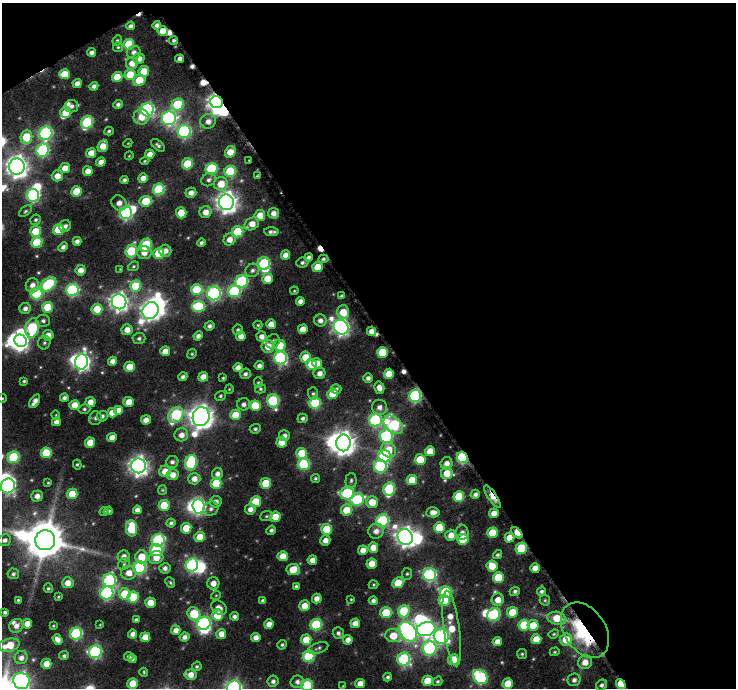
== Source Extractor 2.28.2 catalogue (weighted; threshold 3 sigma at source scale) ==
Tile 2 of 2 x 2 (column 2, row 1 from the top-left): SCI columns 749-1482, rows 737-1422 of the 1496 x 1477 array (HDU 1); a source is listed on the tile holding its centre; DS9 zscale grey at full resolution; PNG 738 x 690 px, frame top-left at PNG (2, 3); each listed source drawn as its Kron ellipse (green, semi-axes under 4 px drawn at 4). Shown black and unused: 48% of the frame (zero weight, under 8 of 16 exposures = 3% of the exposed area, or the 3 px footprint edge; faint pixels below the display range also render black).
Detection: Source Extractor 2.28.2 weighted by HDU 2 'WHT'; one run over the whole footprint, this tile lists its part. Background 0.115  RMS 0.019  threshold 0.0795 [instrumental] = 3 sigma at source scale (4.09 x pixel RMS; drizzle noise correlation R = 1.36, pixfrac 0.8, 0.0396/0.0396 arcsec/px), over >= 5 px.
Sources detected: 429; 1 too faint to see at this stretch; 20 inside a brighter object's white glare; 7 cosmic-ray / hot-pixel residue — neither listed nor drawn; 5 inside a brighter listed object's ellipse — not listed separately; the other 396 listed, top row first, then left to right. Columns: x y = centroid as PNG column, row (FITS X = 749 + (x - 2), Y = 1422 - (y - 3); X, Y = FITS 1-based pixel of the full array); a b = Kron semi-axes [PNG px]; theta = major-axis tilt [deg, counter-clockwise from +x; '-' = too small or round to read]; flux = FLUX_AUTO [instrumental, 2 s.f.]
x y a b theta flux
157 25 4 4 - 7.9
131 26 4 3 - 6.5
163 31 5 5 - 28
117 40 5 4 - 2.8
174 40 4 4 - 4
129 44 5 5 - 80
118 47 5 5 - 2.9
92 52 4 4 - 7.3
134 52 7 6 - 8.4
139 58 5 5 - 15
180 59 4 4 - 8.6
132 63 6 6 - 19
144 71 5 5 - 36
64 74 5 5 - 38
130 75 5 5 - 49
117 77 5 5 - 40
139 80 6 5 - 58
77 83 4 4 - 13
94 86 4 4 - 7.5
217 102 6 6 - 860
118 104 5 4 - 5.4
178 105 6 6 - 110
71 106 7 6 - 6.9
148 110 6 6 - 360
66 112 5 5 - 34
141 117 8 7 - 28
169 118 7 7 - 390
208 121 8 7 - 12
87 122 7 5 59 170
109 131 5 3 - 2.9
184 132 6 6 - 280
46 133 7 6 - 310
26 137 7 6 - 57
128 143 4 3 - 1.5
158 145 8 4 -39 4.7
103 146 6 5 - 24
43 150 7 6 - 210
230 152 6 5 - 26
91 153 5 5 - 24
150 154 5 4 - 14
129 156 4 3 - 1.5
249 160 3 2 - 1.2
145 161 5 4 - 2.1
101 162 5 4 - 10
187 164 5 5 - 69
17 166 8 8 - 1400
65 168 5 5 - 20
212 169 6 5 - 130
88 171 5 4 - 17
230 171 5 5 - 110
57 176 6 5 - 19
257 176 4 3 - 2.4
143 178 5 4 - 14
124 180 4 3 - 5
209 180 7 6 - 6.5
221 184 7 7 - 31
159 189 6 5 - 140
77 191 5 5 - 44
191 193 5 5 - 11
33 195 6 6 - 280
146 201 6 5 - 46
226 202 8 7 - 1200
119 203 8 7 - 12
25 211 7 4 38 3.1
205 212 6 6 - 16
126 213 6 6 - 320
181 213 5 5 - 38
274 213 5 5 - 12
260 216 5 5 - 30
36 220 5 5 - 3.5
252 224 8 6 32 20
65 226 6 6 - 6.6
58 230 5 5 - 73
36 231 5 5 - 56
238 232 5 5 - 98
271 232 7 4 -2 5.6
230 239 6 5 - 16
77 241 4 4 - 7.6
37 242 5 5 - 85
201 243 4 4 - 4.5
146 245 7 6 - 100
63 247 5 4 - 6.3
131 251 6 5 - 100
165 251 6 6 - 12
144 253 7 6 - 15
159 254 5 5 - 74
285 255 5 4 - 16
308 257 4 4 - 5.2
323 259 5 4 - 3.6
302 262 6 5 - 4.7
264 263 6 6 - 150
133 266 6 4 22 2.6
318 267 5 5 - 47
120 269 3 3 - 1.3
81 270 5 5 - 15
252 270 7 6 - 6.2
267 279 5 5 - 34
242 281 6 6 - 180
48 284 9 6 39 160
32 285 7 7 - 12
136 286 5 5 - 75
72 290 6 6 - 250
197 290 6 5 - 86
234 291 6 6 - 170
294 291 4 3 - 1.7
214 293 7 6 - 350
36 294 6 6 - 150
342 296 4 3 - 4
300 301 4 4 - 11
119 302 7 7 - 840
198 306 6 6 - 120
48 307 5 5 - 65
25 308 5 5 - 8.1
97 309 5 5 - 42
150 310 9 8 - 780
343 312 7 6 - 32
320 320 6 6 - 9.1
43 321 7 6 - 5.5
271 324 5 5 - 19
258 325 4 4 - 2.1
209 326 5 4 - 6
341 327 8 7 - 630
32 328 10 6 77 150
303 329 5 4 - 19
127 330 5 5 - 15
238 330 5 5 - 3.2
371 331 5 4 - 14
48 335 5 5 - 15
198 336 5 4 - 7.3
241 336 4 4 - 15
262 337 5 5 - 12
139 338 6 5 - 4.5
21 341 6 6 - 490
273 341 7 6 - 7
44 343 7 6 - 3.9
268 346 6 6 - 25
280 346 6 5 - 41
165 351 5 4 - 19
382 352 5 5 - 76
192 354 5 4 - 2.4
305 357 5 5 - 33
280 358 6 6 - 280
113 361 4 4 - 13
82 362 8 6 80 660
317 363 5 5 - 18
312 364 5 5 - 56
259 366 4 4 - 8.4
130 367 5 5 - 32
238 368 5 4 - 12
320 373 6 5 - 12
245 374 5 5 - 5.3
389 374 5 5 - 35
183 377 5 4 - 6
203 377 5 4 - 18
223 378 4 4 - 2.4
368 378 5 5 - 7.1
24 381 4 3 - 2.6
258 383 5 4 - 2.4
379 388 6 5 - 13
229 389 4 4 - 1.9
260 389 5 4 - 2.8
336 389 5 5 - 5.4
313 394 6 5 - 3.7
332 394 5 5 - 37
220 396 6 4 34 3.1
415 396 6 6 - 270
2 398 4 4 - 2
64 398 4 4 - 5.8
35 401 7 4 57 10
273 401 6 6 - 160
91 402 5 5 - 15
129 402 5 5 - 23
315 403 6 5 - 120
244 404 6 6 - 7.1
75 405 5 5 - 23
255 406 5 5 - 56
379 407 7 7 - 10
84 409 6 5 - 3.6
118 410 5 5 - 20
112 413 5 5 - 18
56 415 4 3 - 1.3
176 415 9 6 49 150
235 415 5 5 - 38
102 416 5 5 - 5.3
201 417 9 8 - 1800
96 418 7 6 - 5.1
303 418 5 4 - 4.8
146 420 5 4 - 14
375 420 6 6 - 240
56 422 4 4 - 10
393 425 11 7 -41 190
255 429 5 4 - 3.8
181 435 7 6 - 13
284 436 5 5 - 7.4
386 436 7 6 - 220
112 438 5 4 - 16
282 442 5 5 - 33
90 443 5 5 - 32
343 443 8 7 - 1500
389 450 8 7 - 27
430 451 5 5 - 25
46 453 5 5 - 80
302 453 5 5 - 55
385 456 6 6 - 200
14 457 6 5 - 140
462 458 6 5 - 220
420 460 5 5 - 58
172 462 6 6 - 6.3
191 463 8 6 75 170
447 463 6 6 - 12
77 464 5 4 - 2.6
304 464 6 6 - 140
138 466 7 7 - 1000
380 466 6 6 - 180
165 471 6 6 - 26
447 473 6 6 - 32
217 474 6 5 - 9.6
173 475 6 5 - 16
315 478 5 4 - 2.8
194 479 6 5 - 15
351 480 7 5 86 4.1
412 480 5 5 - 40
48 483 4 4 - 2
216 483 5 5 - 64
266 483 5 5 - 61
8 486 7 7 - 420
389 489 7 5 79 140
162 490 5 4 - 2
347 493 7 6 - 170
72 494 5 5 - 42
475 494 5 4 - 6.7
37 496 5 5 - 11
459 497 5 5 - 78
492 497 13 4 -56 37
357 500 7 6 - 150
216 502 6 5 - 9.8
256 502 5 5 - 56
372 502 6 6 - 32
164 505 5 5 - 70
198 506 7 6 - 380
211 509 8 6 32 6.7
250 509 5 5 - 11
137 510 4 4 - 11
347 510 6 5 - 42
104 511 5 4 - 2.6
108 511 4 3 - 3.4
433 512 6 5 - 13
494 513 5 4 - 20
266 516 6 5 - 3.1
275 517 5 5 - 36
382 521 6 6 - 220
171 523 4 4 - 4.6
132 528 8 5 -86 90
186 528 5 5 - 37
439 528 5 5 - 60
327 529 5 5 - 60
271 530 5 4 - 5.1
376 531 8 7 - 12
462 532 7 6 - 8.4
492 533 5 5 - 48
517 533 6 3 -45 32
451 535 5 5 - 20
200 537 5 5 - 33
405 537 8 7 - 1000
509 538 5 5 - 22
463 539 5 5 - 68
5 540 6 5 - 6.7
45 540 10 10 - 6000
158 540 6 6 - 220
325 540 5 5 - 13
373 547 5 5 - 20
521 548 6 5 - 83
156 550 6 6 - 140
363 550 5 5 - 16
498 555 5 4 - 3.9
124 556 6 6 - 11
283 556 5 5 - 23
141 557 6 6 - 37
156 557 7 6 - 20
312 560 5 5 - 16
124 564 6 5 - 3.5
372 564 5 5 - 27
192 565 6 6 - 260
492 566 5 5 - 37
139 568 6 6 - 220
165 568 5 5 - 7.5
535 568 5 4 - 19
293 569 6 5 - 35
129 573 7 6 - 18
13 574 6 5 - 4.3
407 574 6 5 - 2.9
430 575 6 6 - 280
498 577 5 5 - 68
109 580 7 6 - 270
68 583 6 5 - 16
170 583 6 4 -50 2.7
213 583 6 6 - 16
398 583 6 5 - 40
374 585 5 4 - 2.1
296 586 4 3 - 3.4
48 588 5 4 - 2.9
515 591 5 4 - 4.4
541 591 4 4 - 4.3
445 592 6 6 - 130
107 593 6 6 - 260
125 594 5 5 - 75
216 595 5 3 - 1.5
58 597 3 2 - 1.5
133 597 5 5 - 79
317 599 5 4 - 13
351 599 4 3 - 1.8
18 600 3 3 - 1.9
498 600 6 6 - 17
545 600 5 5 - 2.4
263 601 4 3 - 5.3
373 601 4 4 - 6.5
444 601 5 5 - 69
150 603 5 5 - 28
304 606 5 5 - 23
219 608 8 6 -38 11
404 611 6 5 - 94
5 612 4 3 - 4.1
512 612 5 5 - 45
386 613 6 5 - 57
194 614 7 6 - 89
217 615 5 5 - 47
494 615 7 6 - 190
234 616 4 4 - 6
557 618 9 6 -11 35
136 620 4 3 - 4.5
204 623 7 6 - 330
355 623 5 4 - 18
27 624 5 5 - 19
269 624 4 4 - 15
100 625 4 3 - 1.2
316 625 6 5 - 140
524 625 5 5 - 82
533 625 5 5 - 37
16 626 7 6 - 10
53 626 3 3 - 1.6
452 628 38 8 -83 50
426 629 9 7 14 610
176 630 4 4 - 13
585 630 30 20 -56 200
408 632 11 7 -51 510
338 633 6 5 - 5
76 634 6 6 - 220
133 634 4 4 - 11
221 634 5 5 - 16
554 634 5 4 - 2.5
393 636 8 6 -11 36
441 636 8 7 - 340
145 637 5 5 - 24
184 637 5 4 - 8.1
256 637 4 4 - 13
57 639 5 4 - 11
536 639 5 5 - 28
566 639 6 6 - 38
306 640 5 5 - 37
348 640 5 4 - 13
497 642 5 4 - 14
9 645 10 6 14 37
282 645 5 4 - 3.2
318 648 10 5 19 4.4
429 648 7 7 - 270
95 652 6 6 - 290
555 652 5 4 - 2.2
522 654 5 5 - 2.9
64 656 5 4 - 3.9
129 656 5 4 - 3.7
309 656 6 5 - 150
21 658 7 6 - 9.5
132 659 4 4 - 5.3
404 659 6 6 - 230
453 660 5 5 - 50
585 662 7 6 - 17
46 664 5 5 - 20
197 666 5 4 - 3.2
144 672 4 3 - 2
190 675 6 5 - 16
388 677 4 4 - 4
480 677 8 6 -47 260
574 680 6 6 - 7.2
21 681 8 8 - 630
273 681 6 5 - 6.5
428 681 5 5 - 48
438 681 5 4 - 3.3
297 682 7 6 - 7.4
132 683 5 5 - 30
360 683 5 4 - 16
508 684 5 5 - 28
621 684 5 4 - 70
307 685 6 5 - 140
601 685 6 5 - 5.4
343 686 4 4 - 1.5
234 687 7 7 - 440
Overlapping masked pixels (flux is a lower limit): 8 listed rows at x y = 174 40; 217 102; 415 396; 462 458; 492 497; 517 533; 585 630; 621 684
Isophote crosses this tile's border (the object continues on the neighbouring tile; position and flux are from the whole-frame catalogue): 6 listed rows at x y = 17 166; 2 398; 8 486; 21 681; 307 685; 234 687